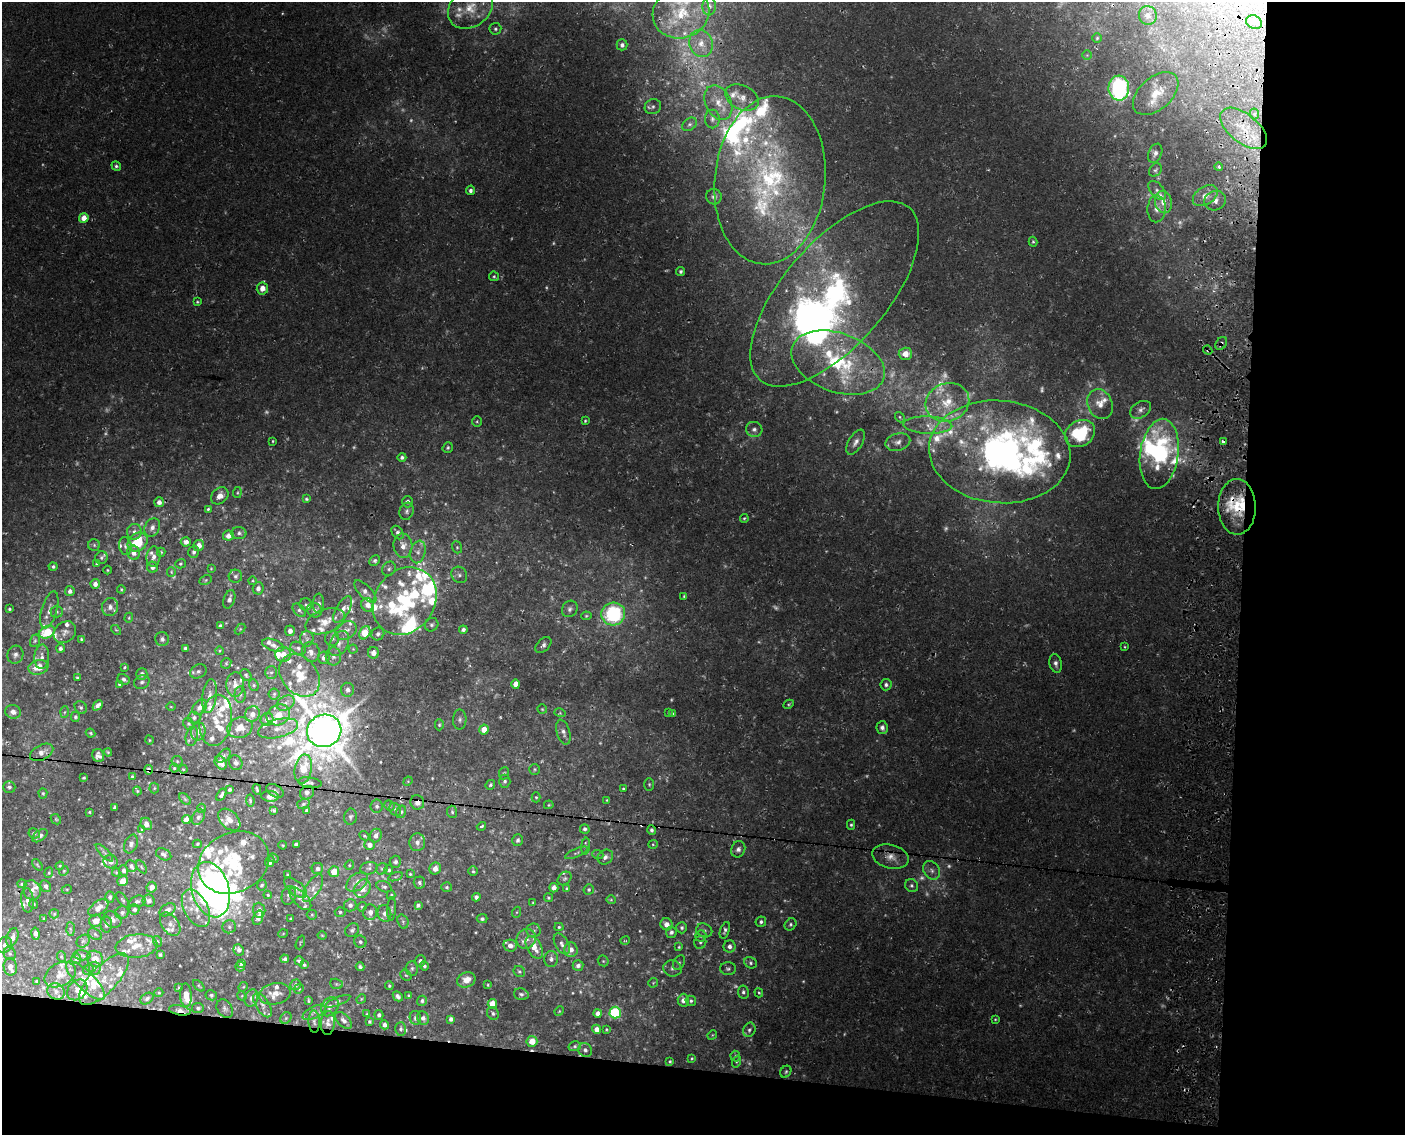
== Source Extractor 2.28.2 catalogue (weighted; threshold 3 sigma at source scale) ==
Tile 12 of 3 x 4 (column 3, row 4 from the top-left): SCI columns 3209-4611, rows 3-1135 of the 4897 x 4553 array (HDU 1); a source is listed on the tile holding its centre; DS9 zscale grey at full resolution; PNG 1407 x 1137 px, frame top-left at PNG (2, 2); each listed source drawn as its Kron ellipse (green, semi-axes under 4 px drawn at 4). Shown black and unused: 18% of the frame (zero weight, under 3 of 4 exposures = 5% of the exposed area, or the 3 px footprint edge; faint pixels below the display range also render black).
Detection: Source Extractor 2.28.2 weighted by HDU 2 'WHT'; one run over the whole footprint, this tile lists its part. Background 0.00483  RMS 0.0017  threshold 0.00758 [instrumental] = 3 sigma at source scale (4.5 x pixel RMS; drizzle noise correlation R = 1.50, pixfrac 1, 0.0396/0.0396 arcsec/px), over >= 5 px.
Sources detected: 744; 90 too faint to see at this stretch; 5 inside a brighter object's white glare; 6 cosmic-ray / hot-pixel residue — neither listed nor drawn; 132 inside a brighter listed object's ellipse — not listed separately; of the other 511, all 500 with FLUX_AUTO >= 0.136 (the completeness limit of this list) listed and drawn (11 fainter detections not listed), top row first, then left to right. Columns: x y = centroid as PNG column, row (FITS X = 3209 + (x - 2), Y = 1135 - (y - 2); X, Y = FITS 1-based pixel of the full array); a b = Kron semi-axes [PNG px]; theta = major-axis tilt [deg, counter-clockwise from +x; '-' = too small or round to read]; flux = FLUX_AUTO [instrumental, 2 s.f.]
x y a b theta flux
709 6 9 7 87 0.67
470 8 24 19 37 4.6
681 13 28 25 16 8.8
1148 15 9 9 - 0.87
1254 22 8 6 -25 0.96
495 29 6 6 - 0.36
1097 38 5 5 - 0.25
701 43 14 11 -69 2.1
622 45 5 5 - 0.47
1087 55 5 5 - 0.23
1119 88 12 10 -87 28
1156 93 27 16 41 4.1
742 98 17 12 -25 2
718 103 18 12 -63 2.7
653 107 8 7 - 0.52
1254 114 5 5 - 0.34
712 119 9 7 -88 0.69
689 124 8 6 37 0.48
1244 128 27 14 -39 4.9
1155 153 10 6 67 0.76
116 166 5 4 - 0.36
1219 167 4 4 - 0.33
1155 170 7 5 47 0.34
770 180 84 55 84 44
470 190 5 4 - 0.52
1157 190 11 6 -49 0.66
1205 196 14 9 33 1.6
714 197 8 7 - 0.73
1215 201 11 9 18 1.1
1163 202 11 8 -77 1.6
1157 209 13 9 87 1.2
84 218 5 4 - 2
1033 242 5 4 - 0.26
681 271 4 4 - 0.33
494 276 5 5 - 0.26
262 288 6 5 - 1.8
835 294 114 51 49 55
197 302 4 3 - 0.2
1221 343 7 5 55 0.48
1208 350 5 4 - 0.25
905 354 7 6 - 1.7
838 363 48 29 -20 18
947 402 22 19 20 5.6
1100 404 15 12 -65 2.3
1141 410 11 7 31 0.85
900 417 5 4 - 0.24
477 421 5 4 - 0.24
585 421 3 3 - 0.2
928 425 24 8 -2 2.3
754 429 8 7 - 0.74
1080 434 16 12 31 11
273 441 3 2 - 0.17
856 442 14 7 61 0.94
898 442 13 8 16 1.1
1223 442 4 3 - 1.4
448 447 5 5 - 0.34
1000 452 71 51 -5 88
1159 454 35 19 82 23
402 457 4 4 - 0.44
237 493 5 3 - 0.21
220 496 10 7 44 1.5
306 499 4 4 - 0.27
159 502 5 5 - 0.84
408 502 5 5 - 0.64
1237 507 28 19 -89 7.3
208 509 4 4 - 0.25
407 511 9 7 70 0.56
744 518 4 3 - 0.22
152 527 9 7 60 0.95
134 532 8 7 - 0.76
397 532 7 5 -54 0.69
239 533 7 6 - 0.51
228 536 5 5 - 1.4
138 542 11 8 39 6.4
186 542 5 4 - 0.64
94 545 6 6 - 0.34
199 545 5 5 - 1.4
125 546 9 6 -81 0.58
403 546 12 9 -86 1.6
457 547 6 5 - 0.29
161 552 4 4 - 0.23
194 552 6 5 - 0.52
418 552 11 7 77 1
134 553 7 6 - 1.2
153 557 10 7 84 1
101 558 6 6 - 0.37
375 560 6 4 44 0.36
97 564 4 3 - 0.18
180 564 5 4 - 0.26
53 567 4 4 - 0.36
152 567 5 5 - 0.74
211 568 3 2 - 0.14
389 569 7 6 - 0.48
107 570 4 3 - 0.17
171 572 5 4 - 0.2
459 575 8 7 - 0.64
235 576 7 6 - 0.5
206 580 6 4 27 0.25
253 581 4 3 - 0.15
95 584 5 4 - 0.94
258 588 6 5 - 0.78
121 589 4 4 - 0.19
70 591 5 4 - 0.66
365 592 14 6 -45 0.93
684 596 3 3 - 0.21
229 599 9 5 71 0.82
405 601 36 30 54 17
306 604 6 6 - 0.36
319 604 10 5 -89 0.57
368 605 7 6 - 1.3
110 607 9 8 - 0.79
9 609 3 3 - 0.27
343 609 15 6 60 1.3
570 609 8 7 - 0.57
49 610 19 7 74 1.3
299 610 8 5 -45 0.44
315 610 8 7 - 0.74
57 612 6 5 - 0.34
613 614 12 11 - 17
586 616 5 4 - 0.2
129 618 5 4 - 0.2
325 621 21 12 19 2.6
432 625 7 6 - 0.45
220 626 4 4 - 0.34
240 629 6 4 45 0.2
116 630 6 3 -43 0.2
346 630 11 8 28 1.5
463 630 4 4 - 0.47
290 631 5 5 - 0.9
47 632 8 6 26 5.8
65 632 12 10 39 0.97
365 633 7 5 59 4.7
378 634 7 6 - 0.52
332 638 7 7 - 0.69
81 639 3 3 - 0.23
162 639 7 7 - 0.64
307 639 8 6 -86 0.58
35 641 6 5 - 0.33
339 644 13 9 62 1.4
273 645 11 5 -19 0.72
543 645 9 6 46 0.57
1125 647 4 3 - 0.18
60 648 4 4 - 0.51
185 648 4 3 - 0.34
298 648 8 6 -29 0.48
353 649 4 4 - 0.17
219 651 4 3 - 0.15
311 652 10 9 - 1.1
373 653 5 5 - 1.2
283 654 8 7 - 1.8
15 655 9 8 - 0.71
333 656 9 7 90 0.78
42 657 12 7 87 1.1
324 658 6 6 - 0.97
226 663 6 4 47 0.26
1056 663 9 6 -77 0.73
38 667 10 7 15 2.8
124 667 3 3 - 0.23
198 671 9 6 28 0.59
271 672 6 6 - 0.46
142 674 5 5 - 0.74
246 675 6 4 -54 0.29
300 675 23 17 -50 5.7
77 678 4 3 - 0.22
124 679 6 5 - 0.46
142 682 8 6 25 0.52
120 684 4 4 - 0.65
235 684 12 9 85 1.3
516 684 4 4 - 1.4
254 685 6 4 -69 0.27
886 685 5 5 - 0.47
347 690 7 6 - 0.83
274 694 5 5 - 0.32
240 695 8 5 -89 0.46
209 696 17 7 82 1.4
286 703 9 7 34 0.89
789 704 5 3 - 0.22
98 705 6 4 47 0.75
81 707 7 5 -53 0.37
171 707 5 3 - 0.16
200 707 8 6 49 1.1
542 709 5 4 - 0.2
13 712 8 6 -12 0.86
65 712 6 4 87 0.24
560 713 6 3 -16 0.21
668 713 4 3 - 0.18
252 714 8 7 - 1.1
673 714 4 3 - 0.3
278 715 12 10 30 2.6
75 717 5 4 - 0.35
194 717 6 6 - 0.46
267 719 7 6 - 0.82
216 720 26 16 81 4.4
460 720 10 6 89 0.58
189 724 6 5 - 0.28
439 725 5 4 - 0.26
240 728 13 10 17 2.1
278 728 20 9 14 2.1
882 728 6 5 - 0.59
484 729 5 4 - 2.3
324 731 17 16 - 740
198 732 9 7 71 1.2
563 732 13 6 -74 0.84
91 733 5 3 - 0.21
192 736 10 6 78 0.69
149 740 4 3 - 0.15
42 752 12 7 28 1.4
108 752 4 3 - 0.18
98 755 7 6 - 0.7
224 756 8 5 45 0.41
177 761 5 5 - 0.27
221 763 7 5 -52 1.4
236 763 7 6 - 0.57
174 768 4 4 - 0.25
183 769 4 4 - 0.2
303 769 15 8 79 3.4
535 769 5 5 - 0.25
149 770 4 4 - 0.51
504 773 6 5 - 0.27
132 777 3 3 - 0.25
84 778 3 3 - 0.21
408 781 5 4 - 0.17
505 781 6 5 - 0.43
310 783 11 5 -9 0.47
649 784 6 5 - 0.28
490 785 5 4 - 0.31
9 787 6 5 - 0.42
154 788 5 5 - 0.21
230 789 4 4 - 0.35
257 789 5 3 - 0.33
623 789 3 3 - 0.21
137 791 4 3 - 0.19
275 791 9 5 -30 0.49
43 793 5 4 - 0.25
307 793 7 6 - 0.58
221 795 7 4 57 0.5
270 796 9 5 -5 0.96
536 797 5 4 - 0.23
185 799 7 4 -45 0.3
250 800 6 3 -83 0.26
607 800 4 4 - 0.18
417 802 7 7 - 0.95
303 804 6 5 - 0.3
549 805 5 4 - 0.19
377 806 6 6 - 0.43
389 806 5 4 - 0.25
114 808 3 3 - 0.29
202 808 5 4 - 0.26
395 809 7 5 -60 0.41
274 810 4 3 - 0.33
307 811 4 3 - 0.41
89 812 3 2 - 0.17
401 812 6 5 - 0.36
452 812 6 5 - 0.34
198 817 8 5 64 0.5
350 817 8 6 79 0.4
56 819 6 4 -45 0.22
186 820 5 4 - 1.4
229 820 13 8 -45 1.5
146 824 6 5 - 1.1
851 825 5 4 - 0.31
481 826 5 3 - 0.27
585 829 5 5 - 0.46
142 830 4 4 - 0.19
652 830 5 4 - 0.47
34 833 6 5 - 0.44
40 836 8 5 37 0.59
364 836 5 3 - 0.24
376 836 7 6 - 0.79
518 840 6 5 - 0.5
417 842 9 8 - 0.94
131 844 10 6 71 0.61
197 844 4 3 - 0.23
296 844 4 4 - 0.61
653 844 5 4 - 0.21
283 845 4 3 - 0.18
369 845 5 5 - 1
586 846 8 4 84 0.27
738 849 8 7 - 0.73
104 853 11 4 -45 0.48
576 853 12 4 24 0.39
164 854 8 5 -27 0.52
598 855 6 4 -20 0.26
605 857 8 7 - 0.7
890 857 18 11 -15 2
274 858 5 4 - 0.23
270 861 5 4 - 0.87
110 862 7 6 - 1
395 862 6 5 - 0.48
234 863 37 30 27 17
37 865 6 4 -51 0.23
349 865 5 4 - 0.21
60 866 4 4 - 0.19
131 866 6 5 - 0.49
141 867 7 4 -57 0.27
369 868 8 6 13 0.44
317 869 6 5 - 0.59
382 869 6 5 - 0.32
435 869 6 5 - 1.3
124 870 5 4 - 0.48
389 870 5 4 - 0.3
932 870 10 8 -60 0.87
64 871 5 4 - 0.2
473 871 5 4 - 0.25
116 872 4 4 - 0.19
334 872 5 5 - 2.8
49 873 5 4 - 0.23
410 874 4 4 - 0.23
287 875 3 3 - 0.2
395 877 7 3 19 0.23
565 878 8 6 43 0.39
123 881 5 5 - 1.2
357 882 12 8 37 1.3
419 883 6 6 - 0.45
22 884 4 4 - 0.29
262 885 5 4 - 0.34
46 886 6 5 - 0.59
912 886 7 6 - 0.46
152 887 5 5 - 1.2
384 887 8 5 -22 0.41
447 887 5 5 - 0.31
295 888 13 7 -39 1.9
313 888 16 7 59 1.1
554 888 4 4 - 0.85
567 888 4 4 - 0.26
67 889 5 3 - 0.16
362 889 10 7 56 1.8
589 889 5 5 - 0.3
32 890 10 8 -67 0.99
210 890 28 18 -74 78
268 895 4 4 - 0.23
289 895 9 7 72 0.66
391 895 5 3 - 0.24
110 897 5 4 - 0.42
476 897 4 4 - 0.61
548 898 5 4 - 0.24
300 899 14 7 -47 0.82
27 900 12 6 -85 0.76
123 900 9 4 -54 0.27
611 900 5 4 - 0.19
137 901 8 5 16 0.45
149 901 6 6 - 0.77
533 902 4 2 - 0.14
34 904 5 4 - 0.21
350 905 6 6 - 0.63
418 905 4 4 - 0.46
362 907 5 4 - 0.22
98 908 11 6 35 1.4
196 908 20 12 -62 2.8
134 909 5 5 - 0.46
392 909 12 4 87 0.35
168 910 9 5 32 0.68
259 910 7 6 - 1.1
340 912 5 4 - 0.31
370 912 8 7 - 0.94
517 912 5 3 - 0.18
122 913 7 6 - 0.53
384 913 8 7 - 0.8
54 914 5 4 - 0.21
312 915 5 5 - 0.19
44 918 4 3 - 0.16
258 918 7 5 72 0.83
113 919 9 7 -35 0.88
290 919 3 3 - 0.16
482 919 5 4 - 0.39
96 921 6 6 - 1.6
403 921 7 5 -71 0.39
761 922 5 5 - 0.43
106 924 8 6 -89 0.53
170 924 13 8 -54 0.97
667 924 6 6 - 1.2
791 924 6 5 - 0.37
229 927 7 6 - 0.46
559 927 4 4 - 0.25
682 928 5 5 - 0.41
70 929 6 4 -87 0.31
352 930 7 6 - 0.48
704 930 8 6 -24 0.54
725 930 8 4 71 0.46
533 931 7 7 - 0.48
671 932 5 5 - 0.51
35 934 6 4 -80 1.1
95 934 7 5 -32 0.38
283 934 5 3 - 0.16
322 935 4 4 - 0.17
701 936 5 5 - 0.32
12 937 9 5 72 0.88
526 939 10 9 - 1.3
83 941 7 5 43 0.45
157 941 5 3 - 0.22
625 941 5 3 - 0.16
300 942 7 2 69 0.14
360 942 6 6 - 0.42
700 942 6 6 - 0.4
562 944 11 6 -59 0.71
5 945 8 7 - 0.71
137 946 21 11 6 2.8
510 946 7 6 - 0.98
729 946 6 6 - 0.82
534 947 12 7 -62 1.9
679 947 4 3 - 0.2
571 949 7 6 - 1
239 950 6 5 - 0.67
10 953 6 6 - 0.36
82 955 9 5 -7 0.36
160 955 3 3 - 0.26
62 957 5 3 - 0.18
76 959 5 5 - 0.41
95 959 9 7 -46 2.1
285 959 4 3 - 0.46
551 959 8 7 - 0.66
299 961 5 4 - 0.41
420 961 5 5 - 0.57
603 961 6 5 - 0.26
242 963 4 4 - 0.44
679 963 8 5 62 0.46
751 963 6 5 - 0.38
304 965 4 4 - 0.28
578 965 5 5 - 0.64
240 966 5 5 - 0.35
424 966 5 4 - 0.38
10 967 9 6 -82 0.73
360 967 4 4 - 0.38
95 968 6 5 - 0.43
412 968 7 6 - 0.4
672 968 9 8 - 0.75
88 969 6 4 49 0.28
728 969 8 6 -1 0.45
519 971 6 5 - 0.29
60 975 17 11 28 1.9
406 975 6 5 - 0.26
104 979 33 13 47 4.1
466 980 9 7 22 1.7
37 981 3 3 - 0.24
86 981 26 9 -45 2.5
653 983 5 5 - 0.21
336 984 6 5 - 0.26
295 985 5 5 - 0.47
488 985 4 3 - 0.17
199 986 7 3 -45 0.21
389 986 4 4 - 0.25
243 987 5 4 - 0.18
179 988 4 3 - 0.24
299 989 5 4 - 0.21
77 990 11 9 47 1.2
56 991 9 8 - 0.92
743 992 6 5 - 0.48
159 993 4 4 - 0.18
759 993 4 3 - 0.21
275 994 16 10 11 1.9
521 994 7 6 - 0.51
186 995 12 5 -87 1.8
211 995 5 5 - 0.39
408 995 3 3 - 0.15
242 996 5 4 - 0.17
398 996 5 4 - 0.52
251 998 9 6 71 0.64
147 999 7 5 34 0.42
361 999 5 4 - 0.22
309 1000 4 3 - 0.23
683 1000 6 5 - 1.1
338 1001 13 3 22 0.34
422 1001 5 5 - 0.51
691 1001 5 5 - 0.4
492 1004 5 4 - 3.4
263 1005 14 6 -58 0.85
330 1007 10 8 53 0.85
198 1008 6 5 - 0.38
225 1009 10 7 -56 0.61
180 1010 11 5 -10 1.1
559 1011 5 4 - 0.18
314 1012 12 5 26 0.72
493 1013 7 5 -60 0.44
598 1013 4 4 - 1
615 1013 6 5 - 16
367 1014 3 3 - 0.17
379 1015 5 4 - 0.47
286 1018 6 5 - 0.35
415 1018 7 5 -79 0.47
423 1018 7 5 -64 0.64
451 1019 4 4 - 0.62
995 1019 4 3 - 0.18
344 1020 10 6 -45 0.74
369 1021 4 4 - 0.29
314 1022 11 5 -88 0.64
328 1023 12 7 86 0.99
385 1025 4 4 - 0.76
401 1029 7 5 86 0.41
597 1029 4 4 - 1.4
606 1029 4 3 - 0.2
749 1030 7 6 - 0.5
712 1035 5 4 - 0.19
532 1041 5 5 - 2.5
575 1046 6 5 - 0.34
585 1050 7 6 - 0.55
735 1056 5 5 - 0.28
692 1058 4 3 - 0.2
670 1061 3 3 - 0.22
737 1062 6 4 69 0.25
786 1072 6 5 - 0.31
Overlapping masked pixels (flux is a lower limit): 13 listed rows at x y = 1244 128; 1221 343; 1208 350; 838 363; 1223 442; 1000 452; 1237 507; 235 684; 324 731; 149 770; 417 802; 234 863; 180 1010